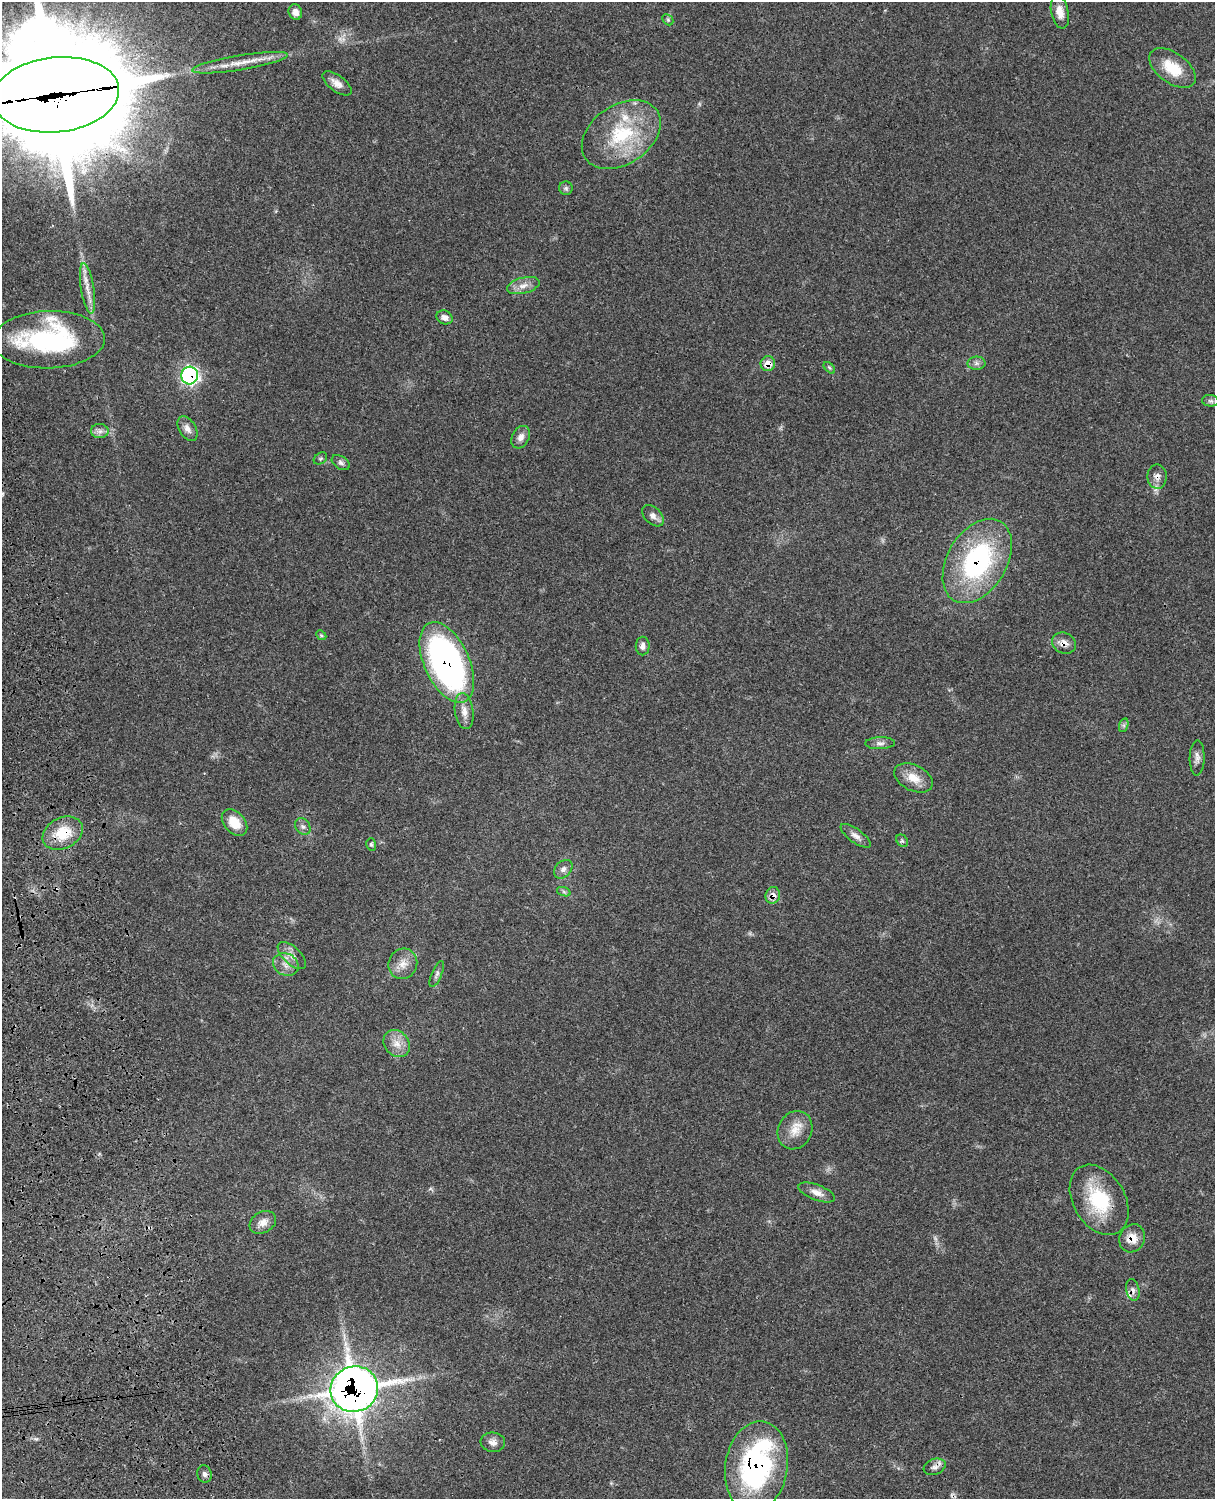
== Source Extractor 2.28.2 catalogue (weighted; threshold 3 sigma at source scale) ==
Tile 7 of 4 x 3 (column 3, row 2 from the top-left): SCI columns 2558-3770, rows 1776-3272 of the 5102 x 4931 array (HDU 1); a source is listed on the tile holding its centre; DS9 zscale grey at full resolution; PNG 1217 x 1501 px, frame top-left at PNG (2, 2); each listed source drawn as its Kron ellipse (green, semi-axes under 4 px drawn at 4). Shown black and unused: <1% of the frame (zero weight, under 3 of 4 exposures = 6% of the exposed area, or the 3 px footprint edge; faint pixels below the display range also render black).
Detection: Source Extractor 2.28.2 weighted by HDU 2 'WHT'; one run over the whole footprint, this tile lists its part. Background 0.0975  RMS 0.0064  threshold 0.0286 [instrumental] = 3 sigma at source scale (4.5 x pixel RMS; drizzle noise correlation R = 1.50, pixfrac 1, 0.05/0.05 arcsec/px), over >= 5 px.
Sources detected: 66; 2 too faint to see at this stretch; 1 cosmic-ray / hot-pixel residue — neither listed nor drawn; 3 inside a brighter listed object's ellipse — not listed separately; the other 60 listed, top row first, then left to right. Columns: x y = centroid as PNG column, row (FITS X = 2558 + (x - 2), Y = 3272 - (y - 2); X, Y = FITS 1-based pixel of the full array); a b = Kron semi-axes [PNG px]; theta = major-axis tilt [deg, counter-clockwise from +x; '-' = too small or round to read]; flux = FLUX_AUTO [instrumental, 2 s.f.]
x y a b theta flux
295 12 8 6 -68 3.6
1060 12 17 8 -78 6.3
668 20 6 4 -46 1.1
240 63 48 7 9 12
1172 68 27 15 -36 18
337 83 17 8 -36 4.9
56 95 63 37 6 25000
621 135 43 29 33 48
566 188 7 6 - 1.5
523 286 17 8 14 5.1
87 288 25 6 -81 6.8
445 317 8 6 -20 3.2
49 340 56 28 2 100
976 363 9 6 0 2.2
768 364 7 7 - 7.3
829 368 7 4 -44 1.1
190 375 9 8 - 150
1210 401 8 5 -6 1.6
187 429 13 8 -59 3.9
100 431 9 7 0 2.8
521 437 12 8 61 3.6
320 458 7 5 34 1.2
341 463 10 6 -33 2
1157 477 12 9 89 3.8
653 516 13 8 -43 3.3
977 561 46 29 59 96
321 635 6 4 -44 0.9
1064 643 12 10 -24 4.7
643 646 9 7 -88 3.1
447 662 43 22 -65 200
464 711 18 9 -82 5.9
1124 725 7 4 72 1.3
880 743 15 6 2 2.8
1197 758 18 7 89 3.5
913 778 20 13 -26 9.8
234 823 15 10 -48 12
303 827 9 7 -55 2.2
63 833 21 15 26 20
856 836 18 7 -36 3.7
902 841 7 5 -51 1.2
371 844 6 5 - 1.1
563 869 11 7 45 3
564 892 7 4 -19 1.2
773 895 8 7 - 5.2
292 956 18 8 -43 5.1
403 964 15 14 - 7.1
286 965 13 11 -25 5.7
437 974 14 5 67 2.1
397 1044 14 12 -49 7.2
795 1130 19 17 63 10
817 1193 19 7 -21 5
1099 1200 38 26 -60 39
263 1222 14 10 30 5
1132 1238 14 12 61 7.8
1133 1290 11 6 -77 2.8
354 1389 24 22 25 770
493 1442 12 9 -7 3.9
756 1466 46 31 81 110
935 1467 11 8 21 3.1
204 1474 9 7 -73 2.2
Overlapping masked pixels (flux is a lower limit): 14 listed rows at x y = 56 95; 768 364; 190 375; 1157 477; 977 561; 1064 643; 447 662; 63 833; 773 895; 1132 1238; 1133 1290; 354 1389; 756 1466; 935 1467
Isophote crosses this tile's border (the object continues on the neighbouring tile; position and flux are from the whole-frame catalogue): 1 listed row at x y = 56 95